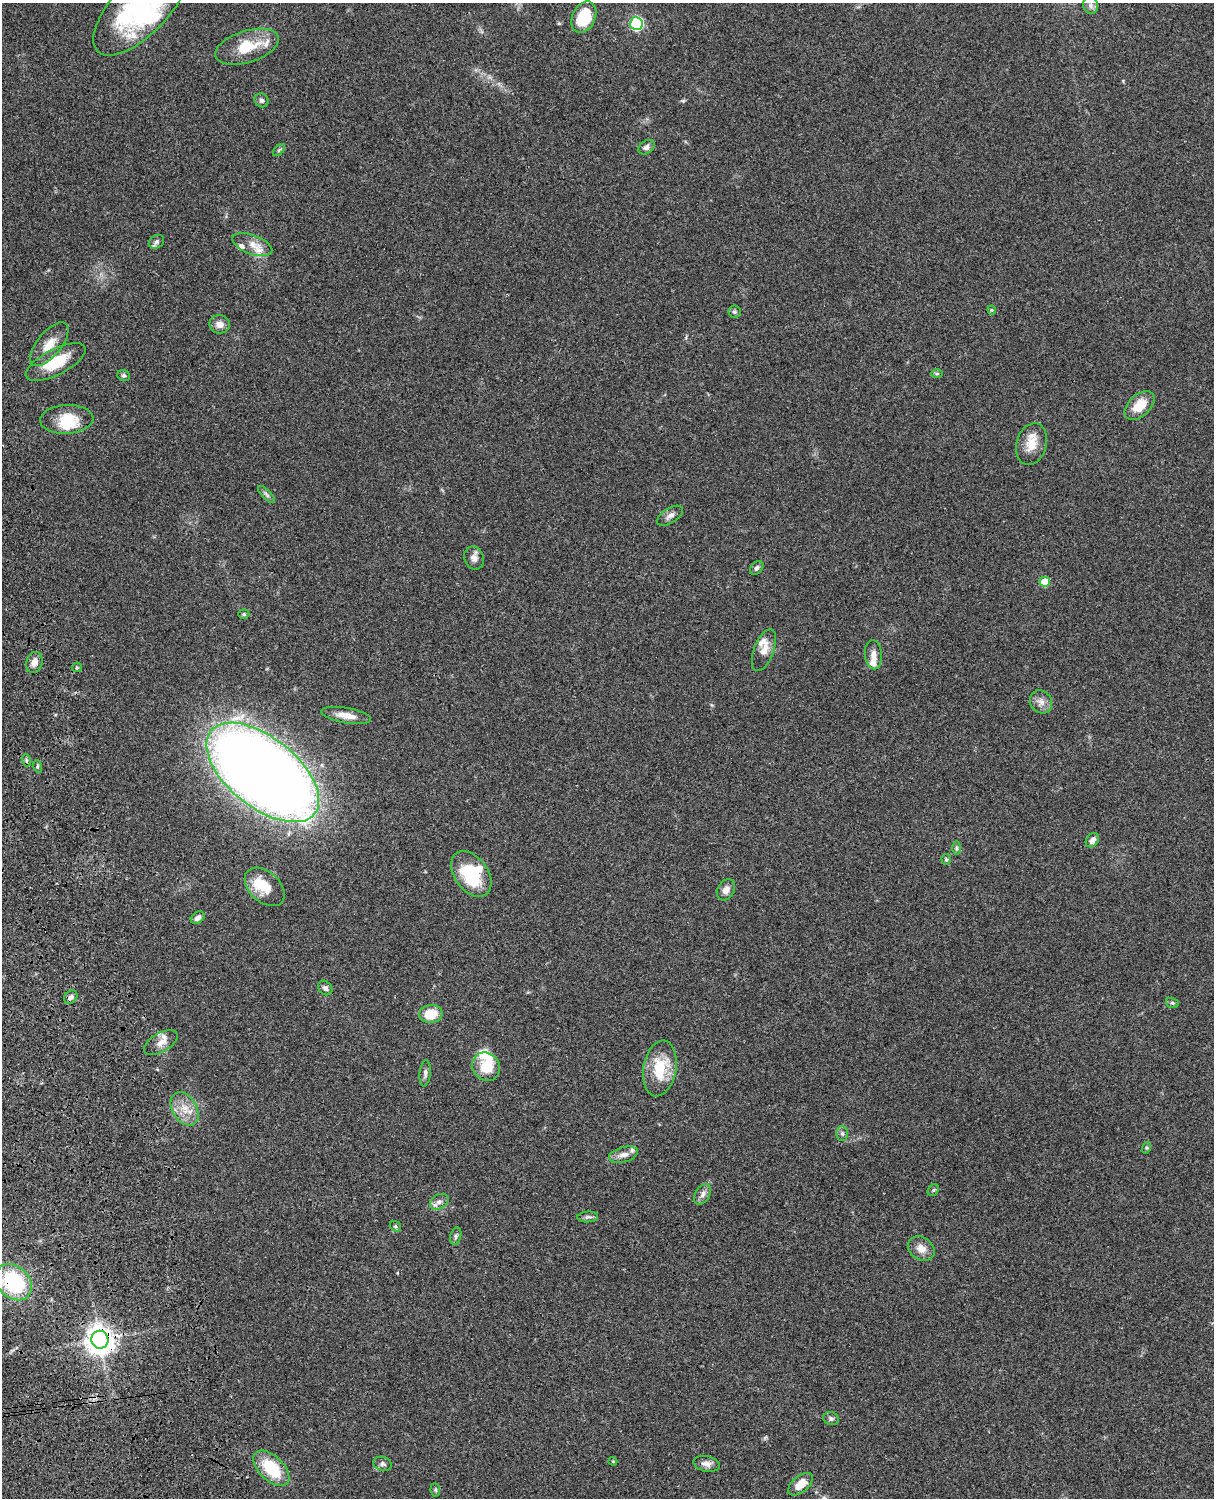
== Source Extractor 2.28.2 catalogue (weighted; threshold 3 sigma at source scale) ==
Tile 7 of 4 x 3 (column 3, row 2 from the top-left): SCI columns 2545-3756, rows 1773-3268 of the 5087 x 4927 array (HDU 1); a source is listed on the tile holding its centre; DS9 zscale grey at full resolution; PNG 1216 x 1500 px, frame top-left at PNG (2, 3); each listed source drawn as its Kron ellipse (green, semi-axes under 4 px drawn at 4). Shown black and unused: <1% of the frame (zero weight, under 3 of 4 exposures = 6% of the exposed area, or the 3 px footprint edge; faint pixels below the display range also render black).
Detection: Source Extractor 2.28.2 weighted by HDU 2 'WHT'; one run over the whole footprint, this tile lists its part. Background 0.0986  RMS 0.0064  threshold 0.0289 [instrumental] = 3 sigma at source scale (4.5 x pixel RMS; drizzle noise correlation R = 1.50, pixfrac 1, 0.05/0.05 arcsec/px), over >= 5 px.
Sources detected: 83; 4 inside a brighter object's white glare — neither listed nor drawn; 9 inside a brighter listed object's ellipse — not listed separately; the other 70 listed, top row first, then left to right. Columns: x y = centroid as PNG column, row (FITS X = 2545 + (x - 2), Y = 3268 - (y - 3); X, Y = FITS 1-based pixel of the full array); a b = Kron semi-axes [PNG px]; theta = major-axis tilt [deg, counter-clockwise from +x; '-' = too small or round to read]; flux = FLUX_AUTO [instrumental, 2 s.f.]
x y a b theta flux
1091 5 8 7 - 2.4
141 6 63 27 46 79
584 17 16 11 65 26
636 23 6 6 - 85
247 47 33 16 18 19
262 100 7 6 - 1.7
646 147 9 6 35 2.4
279 150 7 4 45 1.1
156 242 8 6 34 1.6
252 245 21 9 -20 6.9
992 310 4 4 - 0.66
734 312 6 6 - 1.2
220 324 10 9 - 4.4
49 344 26 12 51 10
56 362 33 13 27 22
937 374 6 4 1 0.93
124 376 6 5 - 1.3
1140 405 18 11 44 12
67 419 26 14 3 17
1032 444 21 15 74 11
267 495 11 4 -46 1.8
670 516 14 7 32 3.3
474 558 12 9 -67 3.7
757 568 8 5 48 1.6
1045 582 5 5 - 16
244 614 5 4 - 0.99
764 650 22 10 70 6.6
873 655 14 8 -85 4.6
34 662 11 8 71 4.2
77 667 5 4 - 0.81
1041 702 12 10 -52 4.3
346 715 25 7 -10 7.5
26 760 6 4 -73 1
37 766 6 4 -72 0.9
263 772 66 35 -39 1200
1092 840 8 6 50 3.8
956 848 7 4 -90 1.1
946 859 5 4 - 0.87
471 874 25 16 -53 31
265 887 23 15 -43 16
726 890 11 8 59 4
198 918 7 5 38 2.6
325 988 8 6 -47 1.9
71 997 7 6 - 2.1
1172 1003 6 5 - 1
431 1014 11 9 7 14
161 1043 18 9 29 5.6
486 1067 15 13 -52 15
660 1068 28 16 80 23
425 1073 13 5 84 2.2
185 1109 18 12 -59 9.6
842 1134 7 6 - 1.6
1146 1148 6 4 72 0.79
623 1155 15 7 15 4.2
933 1190 6 5 - 1
703 1194 11 7 59 3
439 1202 10 7 29 2.9
588 1217 10 5 4 1.8
395 1226 6 4 -36 0.88
456 1236 9 5 77 1.6
921 1249 14 11 -34 5.9
14 1282 20 15 -45 52
100 1340 9 8 - 780
831 1419 8 6 -22 1.6
613 1461 4 4 - 0.7
383 1464 9 7 -18 1.9
706 1464 13 7 -11 3.8
271 1468 22 12 -44 26
801 1484 14 8 40 8.5
435 1490 7 5 -83 1
Overlapping masked pixels (flux is a lower limit): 2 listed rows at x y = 14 1282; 100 1340
Isophote crosses this tile's border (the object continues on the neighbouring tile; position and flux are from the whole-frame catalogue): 1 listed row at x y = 141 6